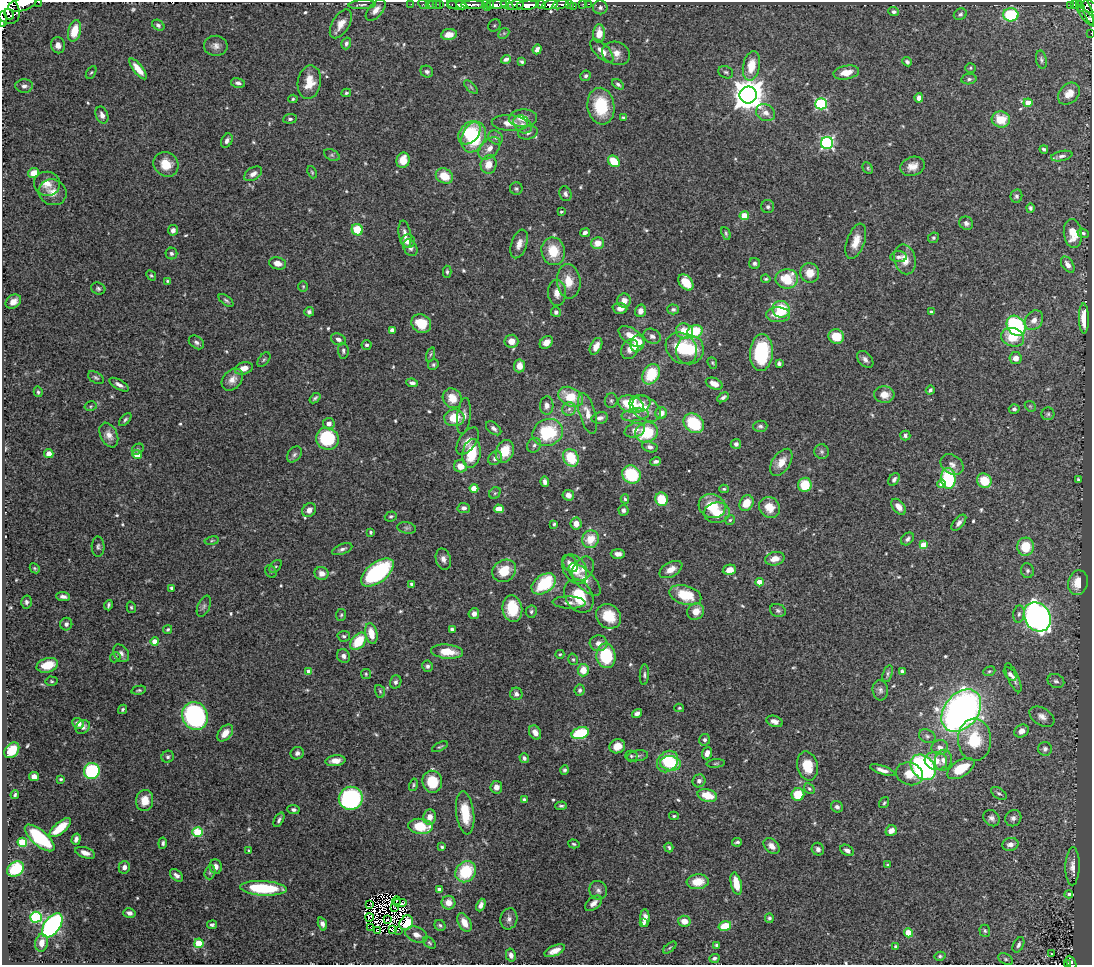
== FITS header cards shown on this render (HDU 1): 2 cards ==
NAXIS1  =                 1090
NAXIS2  =                  963

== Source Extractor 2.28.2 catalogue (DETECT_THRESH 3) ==
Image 1090 x 963 px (HDU 1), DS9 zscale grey, 1 PNG px = 1 image px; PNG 1094 x 967 px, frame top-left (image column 1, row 963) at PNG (2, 2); each listed source drawn as its Kron ellipse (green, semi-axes under 4 px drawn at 4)
Background 1.26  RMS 0.029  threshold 0.0877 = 3 sigma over >= 5 px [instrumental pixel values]
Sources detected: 583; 7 with non-positive FLUX_AUTO (blend fragments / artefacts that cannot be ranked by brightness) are neither listed nor drawn; of the other 576, the 500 brightest by FLUX_AUTO listed and drawn (76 fainter detections omitted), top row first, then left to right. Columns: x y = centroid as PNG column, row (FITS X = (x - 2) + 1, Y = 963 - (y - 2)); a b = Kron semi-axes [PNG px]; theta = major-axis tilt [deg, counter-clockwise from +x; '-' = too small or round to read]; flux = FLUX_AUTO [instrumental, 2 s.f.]
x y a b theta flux
38 2 2 2 - 43
22 4 14 6 16 3100
411 4 2 2 - 13
423 4 5 3 - 18
429 4 2 2 - 21
433 4 3 3 - 10
436 4 3 2 - 19
440 4 2 2 - 21
490 4 3 3 - 150
541 4 4 3 - 820
569 4 3 3 - 210
583 4 3 2 - 10
589 4 3 2 - 20
1075 4 4 3 - 140
1080 4 4 3 - 130
362 5 14 4 3 5.9
452 5 4 3 - 120
457 5 10 4 -11 770
461 5 5 3 - 660
473 5 12 3 -1 1200
486 5 5 3 - 120
496 5 11 4 6 1100
507 5 7 4 -31 480
516 5 8 4 14 630
528 5 11 4 5 3600
550 5 8 4 15 1500
560 5 8 3 13 350
574 6 2 2 - 22
1071 6 3 3 - 70
1089 6 7 6 - 610
5 7 18 12 -54 6300
600 7 7 7 - 7.2
1081 8 3 3 - 70
376 10 13 7 49 14
1088 11 15 3 -71 220
894 12 5 4 - 5.1
9 14 6 2 -58 640
960 14 7 5 31 4.9
1011 15 7 6 - 120
1087 17 12 4 -45 230
3 19 7 4 -83 540
341 24 16 8 59 20
158 25 6 5 - 4.8
494 25 7 5 44 4.6
74 31 11 6 76 39
504 33 6 4 44 3
1091 33 2 2 - 9.7
449 34 8 5 8 25
599 34 9 6 88 27
346 43 6 4 73 5.8
58 45 8 7 - 12
216 46 12 10 -3 11
537 49 5 4 - 7.6
602 51 15 7 -45 19
616 53 14 11 -19 20
506 59 5 3 - 4.6
1041 60 9 5 -78 4.6
522 62 4 3 - 2.9
907 62 5 4 - 4.2
751 66 15 8 79 38
970 68 5 5 - 2.9
138 69 12 4 -51 24
91 72 7 4 60 3
427 72 6 5 - 5.1
726 72 8 6 -22 4.2
846 72 13 7 11 24
586 76 5 5 - 4.2
969 79 7 5 9 4.5
309 82 17 11 80 38
238 83 7 4 -11 6.2
618 84 6 4 -35 4.9
24 86 8 7 - 9.6
471 87 8 3 -45 2.8
346 93 5 3 - 2.7
1069 94 12 9 44 22
748 95 8 8 - 3400
919 98 4 4 - 11
293 99 5 4 - 2.8
1028 103 4 4 - 30
821 104 5 5 - 220
601 106 18 13 -81 90
766 113 10 8 -29 13
102 115 9 6 -68 10
523 118 14 8 4 23
623 118 4 3 - 4.2
290 119 7 4 6 4.2
1001 119 9 8 - 40
510 123 18 8 -4 21
522 124 10 7 -43 10
469 133 13 9 48 77
528 133 10 6 12 6.8
474 137 16 11 66 110
496 137 8 6 -42 6.1
227 141 7 5 61 7.6
827 143 6 6 - 330
489 148 13 8 46 17
1044 149 4 3 - 4
332 155 8 5 -26 4
1062 156 11 5 12 6.7
403 160 8 6 75 30
614 161 6 5 - 56
166 164 13 11 -43 38
489 164 9 8 - 26
913 166 13 9 17 18
868 168 6 4 -63 3.1
312 172 6 4 -65 2.7
34 173 6 5 - 25
253 174 10 6 32 12
444 176 9 7 -31 41
47 184 13 12 - 21
516 189 6 6 - 3.9
52 192 14 12 -20 21
565 194 7 6 - 5.6
1016 196 7 6 - 5
768 207 6 6 - 4.7
1030 208 4 4 - 4.5
561 212 3 3 - 2.9
744 216 4 4 - 61
966 223 7 6 - 6.6
173 230 5 5 - 8.1
357 230 6 5 - 53
585 233 5 4 - 6.5
726 233 7 3 -66 3
1073 233 14 9 -84 38
1083 233 6 4 -20 3.9
405 234 14 6 -80 13
933 238 5 5 - 3.7
408 241 7 6 - 20
856 241 18 9 71 26
598 243 6 6 - 24
519 244 15 7 71 15
410 248 9 6 -58 7.1
553 251 14 11 -78 51
171 253 6 6 - 5.2
899 257 8 5 -2 5.9
905 259 15 10 -77 25
278 263 8 6 -13 17
755 263 5 5 - 5.4
1068 265 9 5 -56 12
447 272 6 4 -89 3.4
810 273 10 9 - 28
151 276 5 4 - 2.8
766 279 5 3 - 2.9
787 279 11 9 2 68
167 281 4 3 - 2.7
569 281 17 12 -84 32
686 282 9 6 -48 45
303 286 5 4 - 2.7
98 289 7 6 - 4.5
557 293 13 9 -88 16
226 300 9 4 -37 4.2
624 301 7 7 - 16
13 302 8 6 35 15
620 308 7 5 -4 12
673 309 6 5 - 4.4
781 309 9 8 - 68
640 311 6 5 - 13
931 311 3 3 - 2.8
309 312 5 4 - 5.4
556 312 5 5 - 6.4
778 315 12 7 -2 25
1084 318 15 5 -89 32
1034 320 10 8 53 14
421 323 10 9 - 49
1016 326 11 8 -51 240
392 330 4 4 - 8
684 331 8 7 - 37
695 331 7 6 - 67
631 336 15 7 -34 31
652 336 9 7 -27 8.3
836 337 8 7 - 45
1013 337 12 9 -19 48
338 339 7 5 -25 8
511 341 7 6 - 20
196 342 8 6 -35 5.9
546 342 7 5 41 12
637 344 8 7 - 57
367 345 5 5 - 4.9
596 346 9 5 62 15
681 348 17 14 -45 76
630 349 10 8 62 15
690 350 14 13 - 66
343 351 8 5 -85 4.9
761 352 18 11 86 150
430 354 7 3 71 2.8
1015 358 6 6 - 15
865 359 10 6 -48 8.1
264 360 8 5 52 3.6
712 363 6 4 -68 2.9
779 363 4 4 - 5.1
433 364 5 5 - 4.2
519 366 6 5 - 16
244 368 9 6 16 17
651 374 11 8 59 77
96 378 8 5 -32 4.3
232 380 12 9 49 15
412 383 6 4 -7 6.4
714 384 9 5 -24 16
119 385 11 4 -30 8.3
930 390 4 3 - 4
38 392 5 4 - 3.8
884 395 10 8 -5 20
571 397 13 9 -28 56
723 397 6 4 32 5.3
315 398 6 3 41 3.8
452 398 10 9 - 29
611 401 7 6 - 4.5
641 403 9 8 - 16
631 404 13 8 -16 93
547 405 9 6 87 11
91 406 6 5 - 3.4
1030 406 6 4 -44 2.7
645 408 17 11 -32 28
569 409 7 6 - 6.9
1014 409 5 5 - 5.3
587 413 21 8 -74 25
661 413 6 5 - 18
1048 414 6 6 - 4.2
635 415 14 6 7 12
464 416 18 6 83 13
454 418 10 8 4 48
600 418 8 6 13 8.8
125 420 8 4 48 3.9
694 423 11 8 -42 97
329 424 6 6 - 12
760 426 7 5 2 4.9
494 428 9 5 -39 6.8
635 430 10 7 18 14
548 432 15 13 22 130
646 432 12 9 19 86
109 435 13 8 -64 15
905 436 5 5 - 4.8
327 439 11 11 - 130
468 441 15 8 55 17
736 444 5 5 - 7.8
534 445 8 6 54 5.9
650 447 8 5 -17 6.4
138 449 6 5 - 3.6
505 451 11 8 69 46
822 452 7 7 - 4.7
471 453 14 9 81 65
49 454 4 4 - 16
294 454 9 6 51 6.1
137 455 5 4 - 40
495 458 7 6 - 8.2
571 458 9 7 -58 67
656 461 6 4 13 6.1
781 462 15 8 56 23
952 465 12 9 -35 12
460 466 6 6 - 26
631 474 9 8 - 100
948 478 10 7 -86 160
894 479 7 5 56 5.4
1078 480 4 3 - 3.4
984 481 7 7 - 49
545 482 5 4 - 7.4
942 484 4 4 - 23
805 485 7 6 - 49
474 488 4 4 - 37
724 489 5 4 - 2.8
495 493 6 5 - 3.4
568 495 6 5 - 11
625 499 4 3 - 3.3
662 499 7 6 - 58
746 503 8 6 56 33
712 506 14 12 -24 59
769 507 11 10 - 29
899 507 9 5 -50 15
464 508 6 5 - 7.4
499 509 5 4 - 34
309 510 7 6 - 12
623 510 5 5 - 6
717 513 13 10 5 34
391 516 6 5 - 3.2
730 520 5 5 - 3
959 523 9 5 49 8.4
554 524 3 3 - 2.8
576 524 6 5 - 18
407 528 9 5 -10 5.4
371 532 3 3 - 3
590 539 9 8 - 40
907 539 7 5 42 6.3
212 541 7 3 9 2.7
923 545 4 4 - 45
98 547 10 6 -89 5.5
1026 547 9 8 - 55
342 549 10 5 21 6.4
618 554 7 5 -2 12
443 559 11 7 -75 10
775 559 10 6 13 18
570 564 9 6 -54 12
275 566 7 4 50 3.6
35 568 5 4 - 2.7
575 569 16 11 -60 38
583 569 13 9 55 18
671 569 12 7 29 19
729 570 7 5 12 17
504 571 12 10 34 48
1027 571 7 6 - 5.1
271 572 6 5 - 3.2
377 572 19 10 37 270
322 573 7 6 - 15
585 580 21 9 -45 19
759 582 4 4 - 27
1078 583 12 9 77 35
412 584 4 3 - 4.4
544 584 13 9 35 120
172 588 4 3 - 4.4
685 595 16 9 -16 72
579 596 18 13 -59 69
63 597 7 4 -6 6.5
26 602 6 5 - 5.2
569 602 16 6 -2 10
108 605 5 3 - 3.9
204 606 11 6 66 5.9
131 607 6 4 -75 2.9
512 608 13 10 -82 58
778 610 8 6 -19 5.2
531 612 6 5 - 4.2
696 612 9 8 - 24
474 614 5 5 - 10
1019 614 9 5 82 6.4
341 615 6 5 - 3.1
609 616 13 11 -41 56
1037 617 15 12 -54 1200
66 624 6 6 - 6.7
168 629 5 4 - 3.3
452 629 4 3 - 6.7
371 633 10 6 -77 31
344 636 6 5 - 4.6
155 641 4 4 - 25
358 641 10 6 50 65
598 643 9 8 - 13
447 652 16 7 -6 39
121 653 9 7 -55 8.3
560 654 4 4 - 2.6
343 656 7 6 - 7.4
606 656 12 9 -84 120
115 657 5 4 - 2.8
573 659 6 4 -74 2.9
47 665 11 7 17 41
427 666 5 5 - 5.9
583 670 6 5 - 31
309 671 4 4 - 18
902 671 4 3 - 4.2
989 671 6 4 20 3.2
366 674 5 5 - 2.8
888 674 9 4 73 4.2
1010 674 8 5 -50 6.3
644 675 10 4 86 5
1013 678 16 5 -65 8.7
52 681 6 4 -4 2.8
1056 681 8 7 - 5.9
396 682 7 5 71 5.4
139 690 7 4 12 3.1
580 690 5 5 - 4.6
880 690 10 7 -86 7.2
380 691 6 5 - 3.1
516 694 6 6 - 7.1
679 708 5 4 - 2.7
123 709 5 4 - 3.5
961 711 24 17 51 1000
637 713 5 4 - 7.8
195 716 14 12 -64 390
1042 717 13 8 -31 13
774 721 8 5 -20 12
78 723 6 5 - 15
83 727 8 6 41 7.3
1021 731 7 6 - 13
535 732 7 5 -59 14
225 733 10 6 49 18
580 733 9 5 17 120
927 736 9 6 -26 5.9
705 740 6 5 - 5
975 740 21 16 -88 80
617 746 8 7 - 23
440 747 9 3 27 2.9
940 748 8 7 - 12
1045 749 7 6 - 7.2
12 750 9 6 48 53
297 753 6 6 - 7.5
707 753 6 5 - 12
631 756 6 5 - 3.2
638 756 10 5 9 5.5
168 757 6 6 - 4.6
524 758 5 4 - 5
943 760 10 8 76 14
335 761 10 5 7 18
668 761 12 9 47 75
936 761 11 9 -7 23
671 763 10 7 -8 63
716 763 9 3 5 2.8
807 766 14 10 -76 44
923 767 14 11 -47 460
961 768 15 8 32 59
565 770 4 4 - 3.9
882 770 13 4 -19 11
92 771 8 8 - 180
910 774 14 11 -21 30
34 777 5 4 - 13
61 779 4 3 - 2.9
699 781 6 6 - 7.2
432 782 11 10 - 55
413 785 6 4 76 3
496 787 6 6 - 11
809 789 6 4 -49 3.3
999 793 9 5 -35 4.9
15 795 4 3 - 3.2
707 795 10 6 -15 41
798 795 6 6 - 52
351 798 12 11 - 310
145 800 10 8 83 30
524 800 4 3 - 3.5
884 803 6 4 55 2.9
561 806 6 3 1 3.4
837 807 6 5 - 6.3
293 810 6 4 -3 4.7
465 813 21 9 -83 62
674 816 5 3 - 2.8
430 817 7 6 - 19
992 818 9 7 -47 7.7
1013 818 8 7 - 8.5
279 820 8 4 61 5.3
420 826 12 7 -5 65
60 828 13 5 39 47
891 831 6 5 - 13
198 832 5 5 - 120
40 838 18 7 -40 130
76 839 5 4 - 6.9
22 842 5 4 - 98
737 842 5 3 - 3.8
163 843 5 4 - 4.7
574 844 6 4 -17 3.1
1010 844 8 6 12 13
772 846 9 6 -44 14
442 847 4 3 - 3.6
669 847 5 4 - 3.2
818 849 6 6 - 6.2
847 850 7 5 -32 7.3
249 851 4 3 - 3.6
85 853 10 5 -18 13
888 864 4 4 - 3.3
216 866 7 6 - 9.7
1073 866 19 7 88 14
124 867 6 5 - 10
15 869 9 7 33 95
210 872 7 5 74 3.5
466 872 11 9 48 90
176 875 7 5 -42 6.8
698 882 11 7 5 37
736 884 11 5 -77 35
263 888 23 7 -3 130
439 890 4 4 - 12
598 890 9 9 - 9.3
1069 894 4 4 - 4.5
396 901 4 3 - 4.1
400 903 7 4 0 6.5
448 903 7 7 - 18
594 903 10 6 40 11
370 904 3 2 - 2.8
481 905 6 4 67 10
394 907 4 2 - 4.1
129 913 6 5 - 7.7
36 917 6 5 - 200
369 917 4 2 - 5.2
645 918 9 5 -90 12
769 918 5 4 - 4.4
509 919 10 8 79 8.6
387 920 2 2 - 3.8
684 921 6 5 - 21
406 923 8 6 54 45
464 923 10 6 -62 22
644 923 4 4 - 4.7
322 924 6 4 -72 8.6
52 925 14 7 53 480
212 925 5 4 - 4.3
440 925 6 5 - 4
725 926 6 4 15 57
370 927 3 2 - 17
393 929 3 2 - 3.7
398 930 2 2 - 43
377 931 3 2 - 6.7
985 931 6 5 - 3.6
908 933 4 4 - 58
416 935 11 7 -21 12
42 943 9 6 81 15
199 943 4 4 - 71
429 943 7 5 -41 3.3
717 945 4 4 - 5.1
1018 945 8 5 63 6
895 946 4 3 - 3
670 948 8 4 39 3
555 951 11 5 23 15
1051 954 3 2 - 5.3
511 955 6 5 - 9.5
940 956 5 4 - 3.4
714 958 5 4 - 5.2
1006 959 8 5 -27 4.3
1071 962 7 4 -61 53
1068 964 3 3 - 24
At the frame edge (FLAGS 8, measured only in part): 7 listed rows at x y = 38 2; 22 4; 1089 6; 5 7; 3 19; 1091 33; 1068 964
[76 fainter detections neither listed nor drawn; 7 non-positive-flux detections neither listed nor drawn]